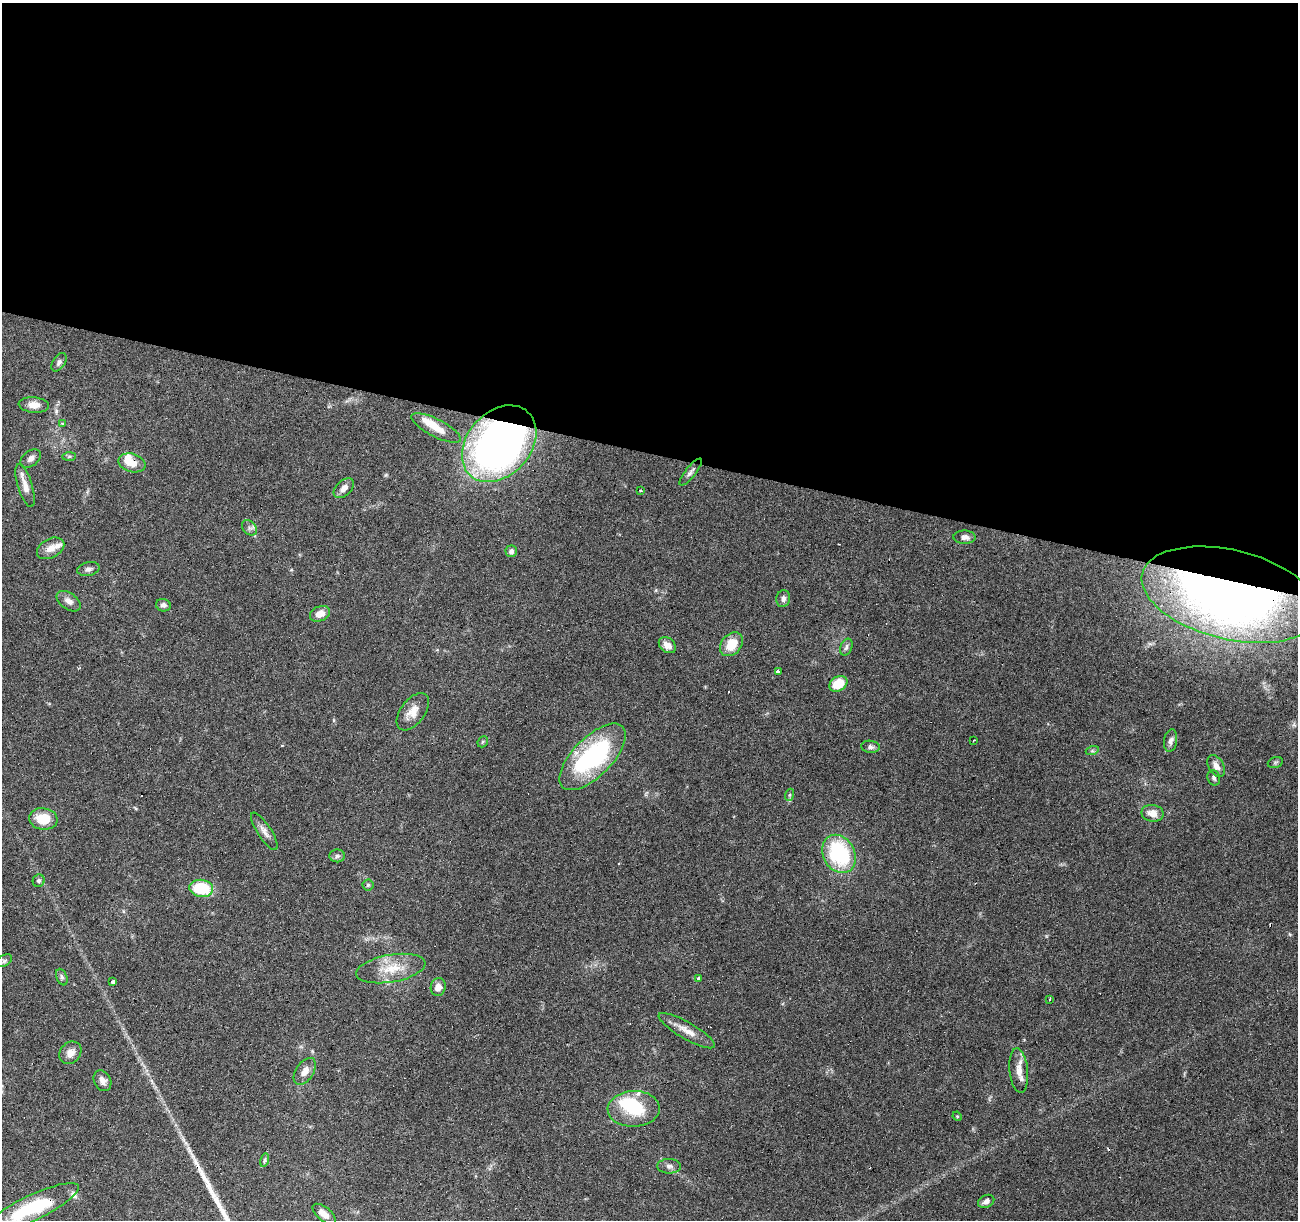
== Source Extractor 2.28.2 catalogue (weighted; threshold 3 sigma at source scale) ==
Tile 3 of 4 x 4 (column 3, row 1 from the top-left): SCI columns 2595-3890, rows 3871-5088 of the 5191 x 5367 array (HDU 1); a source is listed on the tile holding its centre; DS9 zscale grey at full resolution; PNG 1300 x 1222 px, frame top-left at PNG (2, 3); each listed source drawn as its Kron ellipse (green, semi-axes under 4 px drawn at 4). Shown black and unused: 37% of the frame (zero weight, under 4 of 8 exposures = <1% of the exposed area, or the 3 px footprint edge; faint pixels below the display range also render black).
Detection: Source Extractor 2.28.2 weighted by HDU 2 'WHT'; one run over the whole footprint, this tile lists its part. Background 0.0351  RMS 0.0019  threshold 0.00791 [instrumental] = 3 sigma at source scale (4.09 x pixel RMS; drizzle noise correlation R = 1.36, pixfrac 0.8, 0.0396/0.0396 arcsec/px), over >= 5 px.
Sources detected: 85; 2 inside a brighter object's white glare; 11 cosmic-ray / hot-pixel residue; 1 long thin detection or spike segment (spike, bleed or trail) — neither listed nor drawn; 6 inside a brighter listed object's ellipse — not listed separately; the other 65 listed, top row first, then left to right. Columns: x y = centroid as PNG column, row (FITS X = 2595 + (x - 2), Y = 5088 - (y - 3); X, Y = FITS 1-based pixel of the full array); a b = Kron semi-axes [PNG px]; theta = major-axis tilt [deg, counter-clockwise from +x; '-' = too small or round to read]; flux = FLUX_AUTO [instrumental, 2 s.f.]
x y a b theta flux
59 362 10 6 56 0.56
34 405 15 8 -6 1.6
63 423 3 3 - 0.61
436 428 27 9 -27 2.4
499 444 43 32 48 110
69 456 7 4 1 0.29
31 458 11 7 37 0.84
132 463 14 9 -16 2
691 472 16 5 51 0.66
25 486 22 7 -73 1.7
344 488 12 7 45 1.2
640 490 3 3 - 0.71
249 528 8 6 -47 0.57
965 537 11 6 -1 0.97
51 548 14 9 28 1.6
511 551 6 5 - 0.62
88 569 11 7 11 0.66
1230 595 90 44 -14 170
783 599 8 7 - 0.64
69 601 13 8 -35 1.1
163 605 7 6 - 0.59
320 614 10 7 21 1.7
731 644 13 10 49 3.7
667 645 9 7 -36 1.5
846 647 9 5 68 0.58
778 672 3 3 - 1.8
838 684 9 7 31 4.7
413 712 21 12 53 2.3
973 740 3 2 - 0.27
1171 741 11 6 80 0.69
483 742 6 5 - 0.27
870 747 9 6 -6 0.61
1092 751 6 4 18 0.27
593 757 42 19 45 27
1275 763 8 5 17 0.34
1216 766 12 7 -61 1.2
1214 778 8 6 -69 0.5
789 795 6 4 70 0.22
1152 813 11 8 -10 1.8
43 819 14 10 -7 3.9
264 831 22 7 -57 1.2
839 854 20 15 -60 16
337 856 8 6 1 0.5
39 881 6 6 - 0.42
368 885 5 5 - 0.33
201 888 12 8 -8 8.3
4 961 8 5 30 0.42
391 969 35 13 10 4.7
62 977 8 5 -69 0.43
698 979 3 3 - 0.81
113 981 3 3 - 1.6
438 987 9 7 81 1.3
1049 999 3 3 - 2.1
687 1031 32 8 -30 2.2
70 1053 12 10 49 1.4
305 1071 15 9 56 1.6
1019 1071 22 9 -84 2
102 1081 11 8 -62 0.99
634 1109 26 18 2 8
957 1116 5 4 - 0.19
265 1160 7 4 77 0.29
669 1166 12 7 -1 0.73
986 1201 8 6 25 0.79
32 1208 51 12 26 15
324 1214 14 6 -39 1.5
Overlapping masked pixels (flux is a lower limit): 4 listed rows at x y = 499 444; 132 463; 1230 595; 32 1208
Isophote crosses this tile's border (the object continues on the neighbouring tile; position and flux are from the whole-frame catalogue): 1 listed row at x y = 32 1208